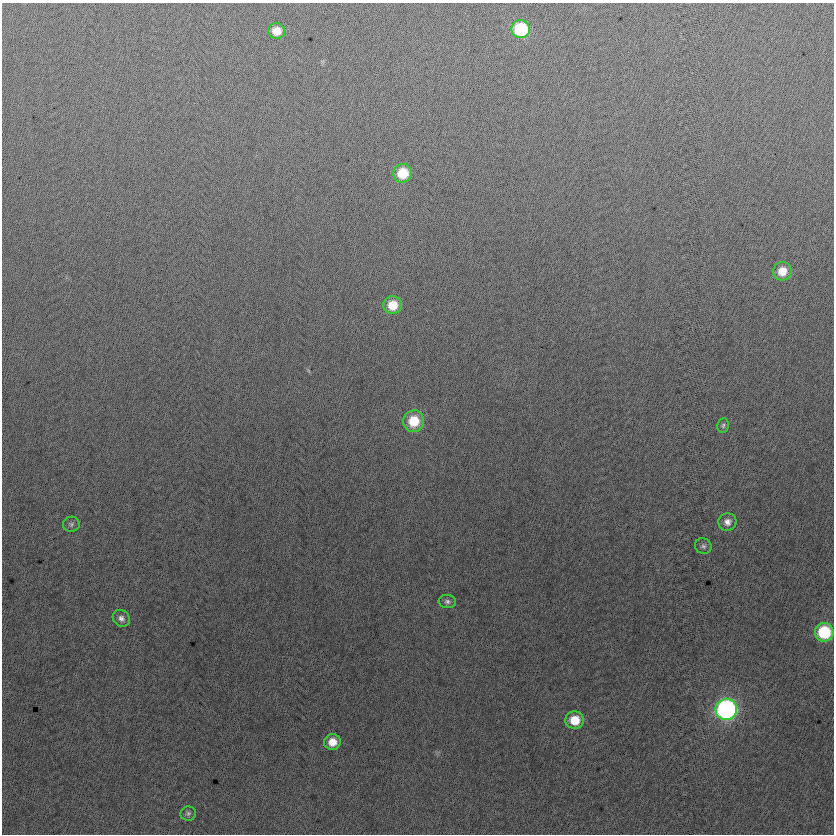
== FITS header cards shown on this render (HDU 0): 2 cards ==
NAXIS1  =                  832
NAXIS2  =                  832

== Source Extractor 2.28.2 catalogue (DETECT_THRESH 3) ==
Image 832 x 832 px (HDU 0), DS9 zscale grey, 1 PNG px = 1 image px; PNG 836 x 836 px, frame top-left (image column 1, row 832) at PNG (2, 3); each listed source drawn as its Kron ellipse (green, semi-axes under 4 px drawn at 4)
Background -3.51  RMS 13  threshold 37.8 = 3 sigma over >= 5 px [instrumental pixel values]
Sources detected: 17; all 17 listed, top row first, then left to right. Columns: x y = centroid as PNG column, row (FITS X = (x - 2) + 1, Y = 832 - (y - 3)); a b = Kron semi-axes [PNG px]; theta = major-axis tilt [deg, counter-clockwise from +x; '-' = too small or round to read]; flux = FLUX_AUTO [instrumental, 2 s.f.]
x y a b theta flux
521 29 9 9 - 60000
276 31 8 8 - 12000
403 173 9 9 - 26000
782 271 9 9 - 13000
393 305 9 9 - 20000
414 421 11 10 - 25000
723 425 7 5 84 1800
727 522 9 8 - 5500
71 524 8 7 - 2300
703 546 8 7 - 2600
447 601 8 6 -6 2700
121 618 9 8 - 3800
824 632 9 9 - 54000
726 709 11 10 - 270000
575 720 9 9 - 19000
332 742 8 8 - 12000
188 813 8 7 - 2200